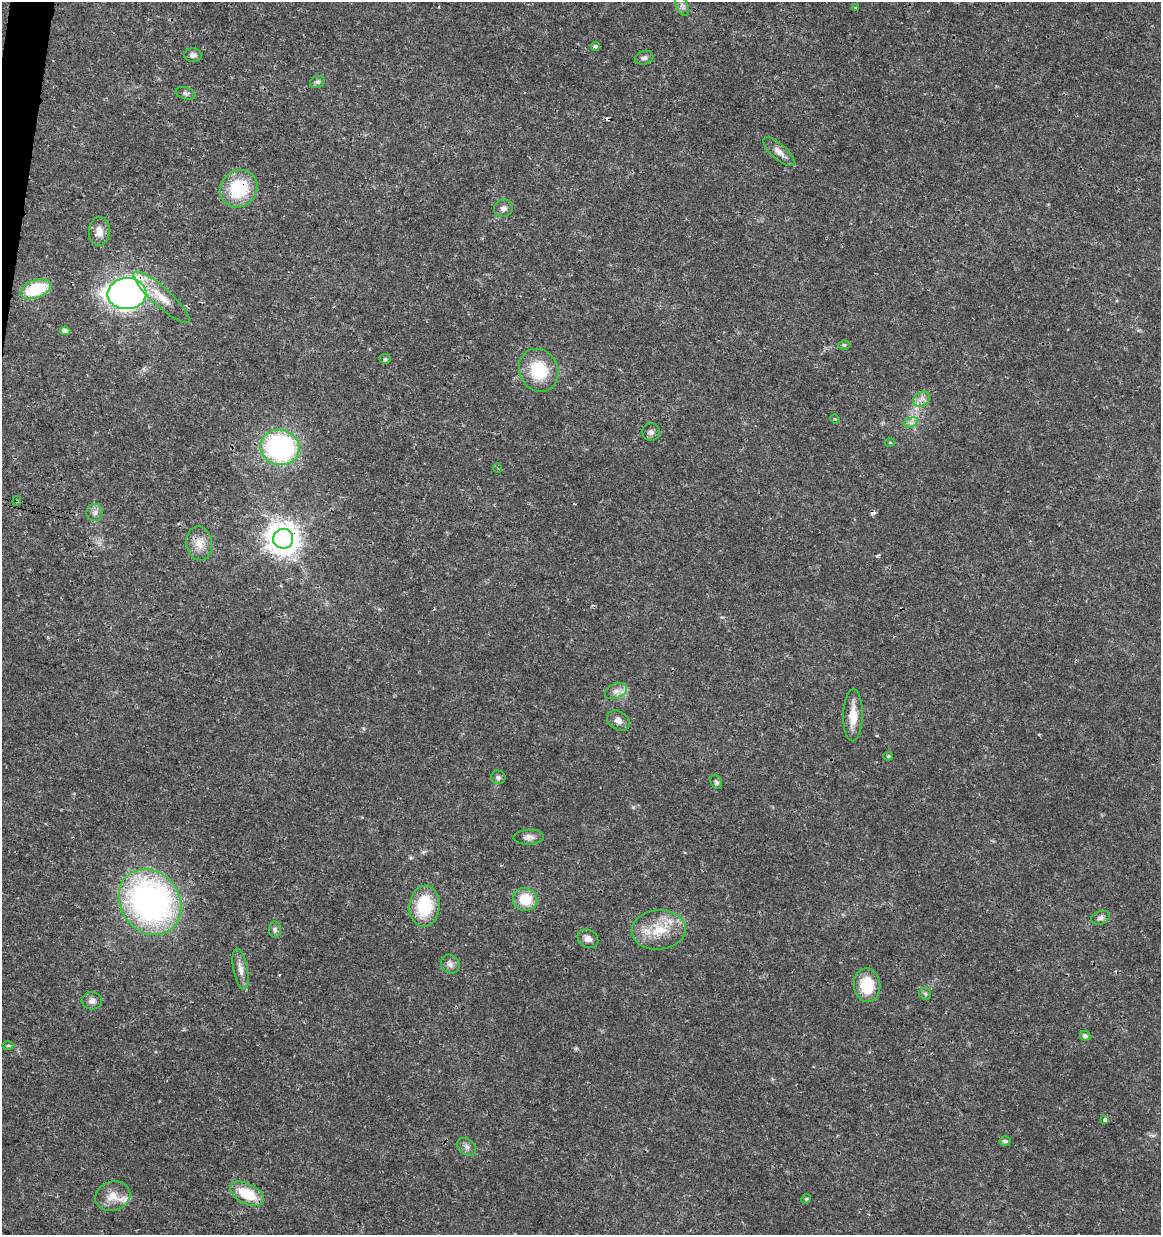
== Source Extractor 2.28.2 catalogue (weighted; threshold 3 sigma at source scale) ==
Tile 11 of 4 x 4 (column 3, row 3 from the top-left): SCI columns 2545-3703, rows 1245-2477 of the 5148 x 4947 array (HDU 1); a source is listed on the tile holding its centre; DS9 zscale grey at full resolution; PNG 1163 x 1237 px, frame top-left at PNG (2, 2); each listed source drawn as its Kron ellipse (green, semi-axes under 4 px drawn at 4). Shown black and unused: <1% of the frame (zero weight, under 3 of 4 exposures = <1% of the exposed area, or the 3 px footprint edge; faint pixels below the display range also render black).
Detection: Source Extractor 2.28.2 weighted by HDU 2 'WHT'; one run over the whole footprint, this tile lists its part. Background 0.0192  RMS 0.0018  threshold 0.00796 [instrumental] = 3 sigma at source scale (4.5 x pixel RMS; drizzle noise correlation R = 1.50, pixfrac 1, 0.0396/0.0396 arcsec/px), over >= 5 px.
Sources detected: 60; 3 cosmic-ray / hot-pixel residue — neither listed nor drawn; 1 inside a brighter listed object's ellipse — not listed separately; the other 56 listed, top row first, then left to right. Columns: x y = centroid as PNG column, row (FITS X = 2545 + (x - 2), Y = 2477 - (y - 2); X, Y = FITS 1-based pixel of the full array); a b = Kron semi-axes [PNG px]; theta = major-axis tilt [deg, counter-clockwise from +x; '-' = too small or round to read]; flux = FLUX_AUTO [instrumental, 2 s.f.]
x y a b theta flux
682 6 11 6 -68 0.67
855 8 3 3 - 0.37
595 46 4 4 - 0.47
193 55 9 6 -1 0.67
644 58 9 6 17 0.61
318 82 7 5 18 0.41
186 93 10 6 -16 0.53
779 152 19 7 -42 1.3
239 189 19 18 - 9.6
504 208 10 8 16 0.77
99 231 14 10 88 1.6
36 289 16 8 20 9.2
127 294 19 15 5 78
161 297 36 9 -42 3.7
65 331 5 4 - 0.92
844 345 5 5 - 0.34
385 359 6 5 - 0.29
539 370 22 19 -63 7.5
922 399 9 6 34 0.92
835 419 5 3 - 0.16
911 422 7 4 19 0.52
651 432 9 8 - 0.64
890 442 5 3 - 0.17
280 447 20 17 -16 34
497 468 4 3 - 0.18
17 501 4 3 - 0.24
95 512 9 8 - 0.78
283 539 10 10 - 280
199 543 17 13 -80 2.3
616 691 11 7 23 1.1
853 715 26 9 89 3.1
618 720 12 9 -32 1
888 756 5 4 - 0.26
498 777 7 6 - 0.47
716 782 7 5 -62 0.36
529 837 15 7 3 0.94
525 899 12 11 - 4.6
150 902 35 29 -53 59
424 906 20 15 85 9
1100 918 9 6 18 0.59
275 930 8 6 -88 0.51
659 930 27 19 4 5.9
588 939 11 8 -33 1
450 964 10 8 -44 0.81
240 969 21 7 -80 1.4
867 985 17 13 -83 5.6
925 994 6 6 - 0.32
92 1001 10 8 -3 0.9
1085 1036 5 5 - 0.62
8 1046 6 4 1 0.24
1105 1119 4 3 - 0.76
1005 1141 5 5 - 0.5
467 1147 10 7 -39 0.74
247 1194 18 10 -27 6.1
113 1196 18 14 19 2.4
806 1199 5 4 - 0.2
Overlapping masked pixels (flux is a lower limit): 4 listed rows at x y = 239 189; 127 294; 17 501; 283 539